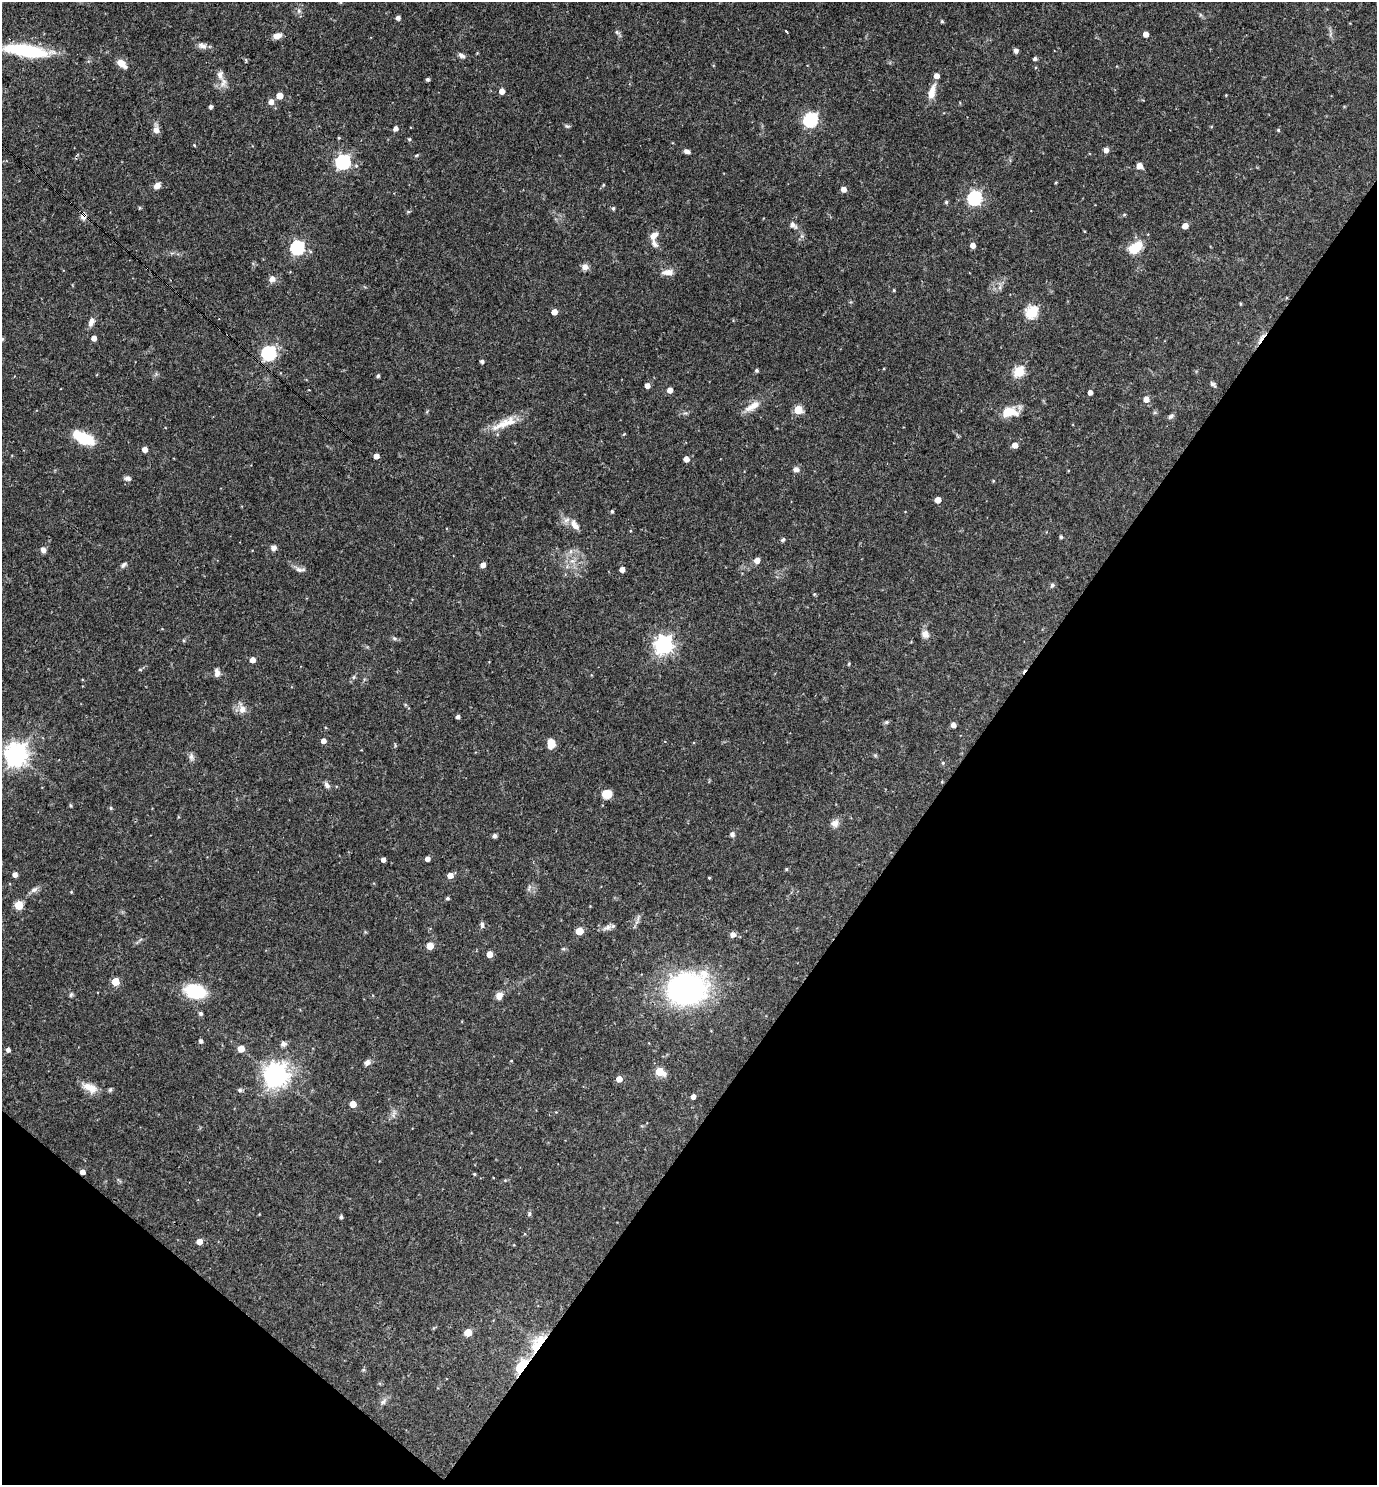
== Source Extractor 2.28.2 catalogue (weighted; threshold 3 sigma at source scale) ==
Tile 15 of 4 x 4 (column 3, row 4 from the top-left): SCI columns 2898-4272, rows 1-1483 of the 5936 x 5933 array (HDU 1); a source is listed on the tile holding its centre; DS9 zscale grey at full resolution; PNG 1379 x 1487 px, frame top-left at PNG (2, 2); no overlay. Shown black and unused: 34% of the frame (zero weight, under 3 of 4 exposures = <1% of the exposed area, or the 3 px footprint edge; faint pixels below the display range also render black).
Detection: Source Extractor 2.28.2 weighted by HDU 2 'WHT'; one run over the whole footprint, this tile lists its part. Background 0.0527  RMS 0.0031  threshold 0.0142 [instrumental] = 3 sigma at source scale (4.5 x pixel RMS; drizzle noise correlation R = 1.50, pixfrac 1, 0.05/0.05 arcsec/px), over >= 5 px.
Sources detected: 170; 2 cosmic-ray / hot-pixel residue — not listed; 1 inside a brighter listed object's ellipse — not listed separately; the other 167 listed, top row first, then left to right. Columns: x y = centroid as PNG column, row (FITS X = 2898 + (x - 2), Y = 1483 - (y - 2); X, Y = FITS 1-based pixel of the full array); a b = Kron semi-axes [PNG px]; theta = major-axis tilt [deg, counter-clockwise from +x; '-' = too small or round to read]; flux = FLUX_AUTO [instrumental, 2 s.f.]
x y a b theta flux
340 2 5 3 - 0.28
299 11 6 5 - 0.65
398 18 4 4 - 0.97
942 21 4 3 - 0.46
786 31 4 2 - 0.47
617 32 6 5 - 0.61
1146 34 4 4 - 2.1
277 36 10 6 14 1.9
202 46 13 7 -17 1.6
26 51 45 12 -9 24
1016 51 5 5 - 0.87
461 55 9 5 -32 0.94
1035 59 4 4 - 0.77
121 63 12 7 -39 2.7
220 75 13 8 -86 2
427 79 3 3 - 0.63
502 91 4 4 - 2.1
932 91 18 7 74 3.5
280 96 5 5 - 4
271 102 5 5 - 1.9
211 107 4 4 - 0.79
811 120 7 6 - 50
567 126 6 5 - 0.49
395 128 4 4 - 1.5
156 130 8 7 - 1.9
1278 130 4 4 - 0.38
339 138 4 3 - 0.33
409 139 5 4 - 0.35
194 145 4 3 - 0.28
1106 150 5 4 - 1.7
687 151 6 5 - 1.1
416 156 6 3 20 0.34
343 162 6 6 - 66
1139 166 5 4 - 3.3
1056 182 4 3 - 0.26
157 185 8 6 40 1.7
603 185 5 3 - 0.3
844 189 5 4 - 2
975 198 6 6 - 56
946 202 4 4 - 0.52
140 208 4 4 - 0.34
613 208 5 4 - 0.52
1124 214 5 3 - 0.33
83 216 9 7 77 1.6
793 225 10 7 -51 1.3
1185 226 5 4 - 2.9
654 235 11 7 42 1.9
654 243 13 7 -64 1.4
973 245 4 4 - 2.1
297 248 6 6 - 51
1135 248 13 8 38 8.4
585 267 9 7 13 1.4
668 272 14 7 4 2.3
272 279 8 8 - 1.4
894 290 3 3 - 0.34
1240 304 4 3 - 0.31
554 312 4 4 - 2.4
1032 312 6 6 - 30
91 322 12 7 71 1.6
94 338 4 4 - 2
269 353 6 6 - 54
482 361 4 3 - 0.77
756 370 4 4 - 0.55
1019 371 5 5 - 22
378 376 4 3 - 0.66
1213 384 8 5 -42 0.71
647 386 4 4 - 2
670 390 5 4 - 2.1
1090 392 4 4 - 1.6
1146 399 5 5 - 2.3
753 406 23 8 29 3.4
798 410 5 5 - 11
1009 412 19 12 3 5.5
1171 416 9 5 41 0.71
504 424 36 10 25 6
83 438 22 10 -26 12
1015 445 5 5 - 2.6
145 449 4 4 - 1.9
376 456 4 4 - 2.1
686 459 4 4 - 2.1
796 469 7 6 - 1.2
127 478 8 6 -9 0.98
993 481 4 3 - 0.26
938 500 4 4 - 3
612 511 4 4 - 0.46
575 525 16 8 -59 2.4
1061 537 4 3 - 0.53
783 540 6 4 48 0.51
274 548 7 6 - 1.2
43 550 7 6 - 1.2
757 560 5 5 - 2.3
572 561 7 6 - 1.2
123 565 7 5 54 0.78
483 565 4 4 - 2
300 569 14 6 -5 1.2
622 569 4 4 - 2.1
1052 585 6 6 - 0.58
814 594 4 4 - 0.3
925 634 11 9 -59 1.7
394 638 6 5 - 0.54
663 645 7 7 - 130
253 660 5 4 - 2.2
849 664 5 3 - 0.3
217 673 10 6 -83 1.4
354 677 6 4 88 0.43
242 709 12 9 88 2.2
458 717 4 4 - 0.9
886 722 6 5 - 0.52
953 725 4 4 - 1.7
323 741 5 5 - 1.6
551 744 11 8 87 2.8
16 754 8 7 - 230
875 755 6 4 -18 0.41
191 757 9 7 -80 1
943 763 5 4 - 0.43
327 785 9 6 -59 0.99
607 794 9 8 - 4.9
71 805 4 4 - 0.42
111 808 5 4 - 0.41
835 823 11 10 - 1.7
732 834 6 6 - 0.87
495 836 5 4 - 0.7
383 859 4 4 - 1.4
427 859 4 4 - 1.6
786 869 4 4 - 0.34
15 874 4 4 - 1.6
450 875 5 5 - 2.5
709 878 3 3 - 0.28
529 887 8 3 85 0.58
34 890 11 6 36 1.2
447 898 4 4 - 0.48
19 905 5 5 - 10
638 919 9 3 85 0.73
482 925 7 5 -84 0.82
608 927 12 6 14 1.4
579 931 5 5 - 6.5
733 934 5 5 - 1.7
430 946 5 5 - 4.3
490 954 5 4 - 3
115 982 5 5 - 8
686 989 29 23 8 100
195 991 22 15 -14 14
71 995 6 5 - 0.5
499 996 9 8 - 1.8
201 1013 5 5 - 0.68
201 1041 4 4 - 0.77
283 1044 8 6 16 1
241 1049 5 5 - 4
8 1050 5 4 - 0.97
511 1061 4 3 - 0.2
367 1063 8 6 55 1.1
659 1072 6 5 - 9.5
276 1075 8 8 - 270
619 1079 5 4 - 2.8
90 1088 20 10 -22 3.7
240 1090 6 5 - 0.55
693 1096 4 4 - 1.5
353 1104 5 5 - 3.8
82 1172 5 4 - 1.7
474 1174 4 3 - 0.33
529 1214 6 5 - 0.53
341 1217 4 3 - 0.66
199 1242 5 5 - 2.5
468 1332 5 5 - 7
538 1343 22 9 56 11
522 1366 9 5 53 43
383 1402 8 6 62 0.94
Overlapping masked pixels (flux is a lower limit): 4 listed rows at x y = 83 216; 82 1172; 538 1343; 522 1366
Isophote crosses this tile's border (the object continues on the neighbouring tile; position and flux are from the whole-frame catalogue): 2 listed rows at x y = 340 2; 26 51